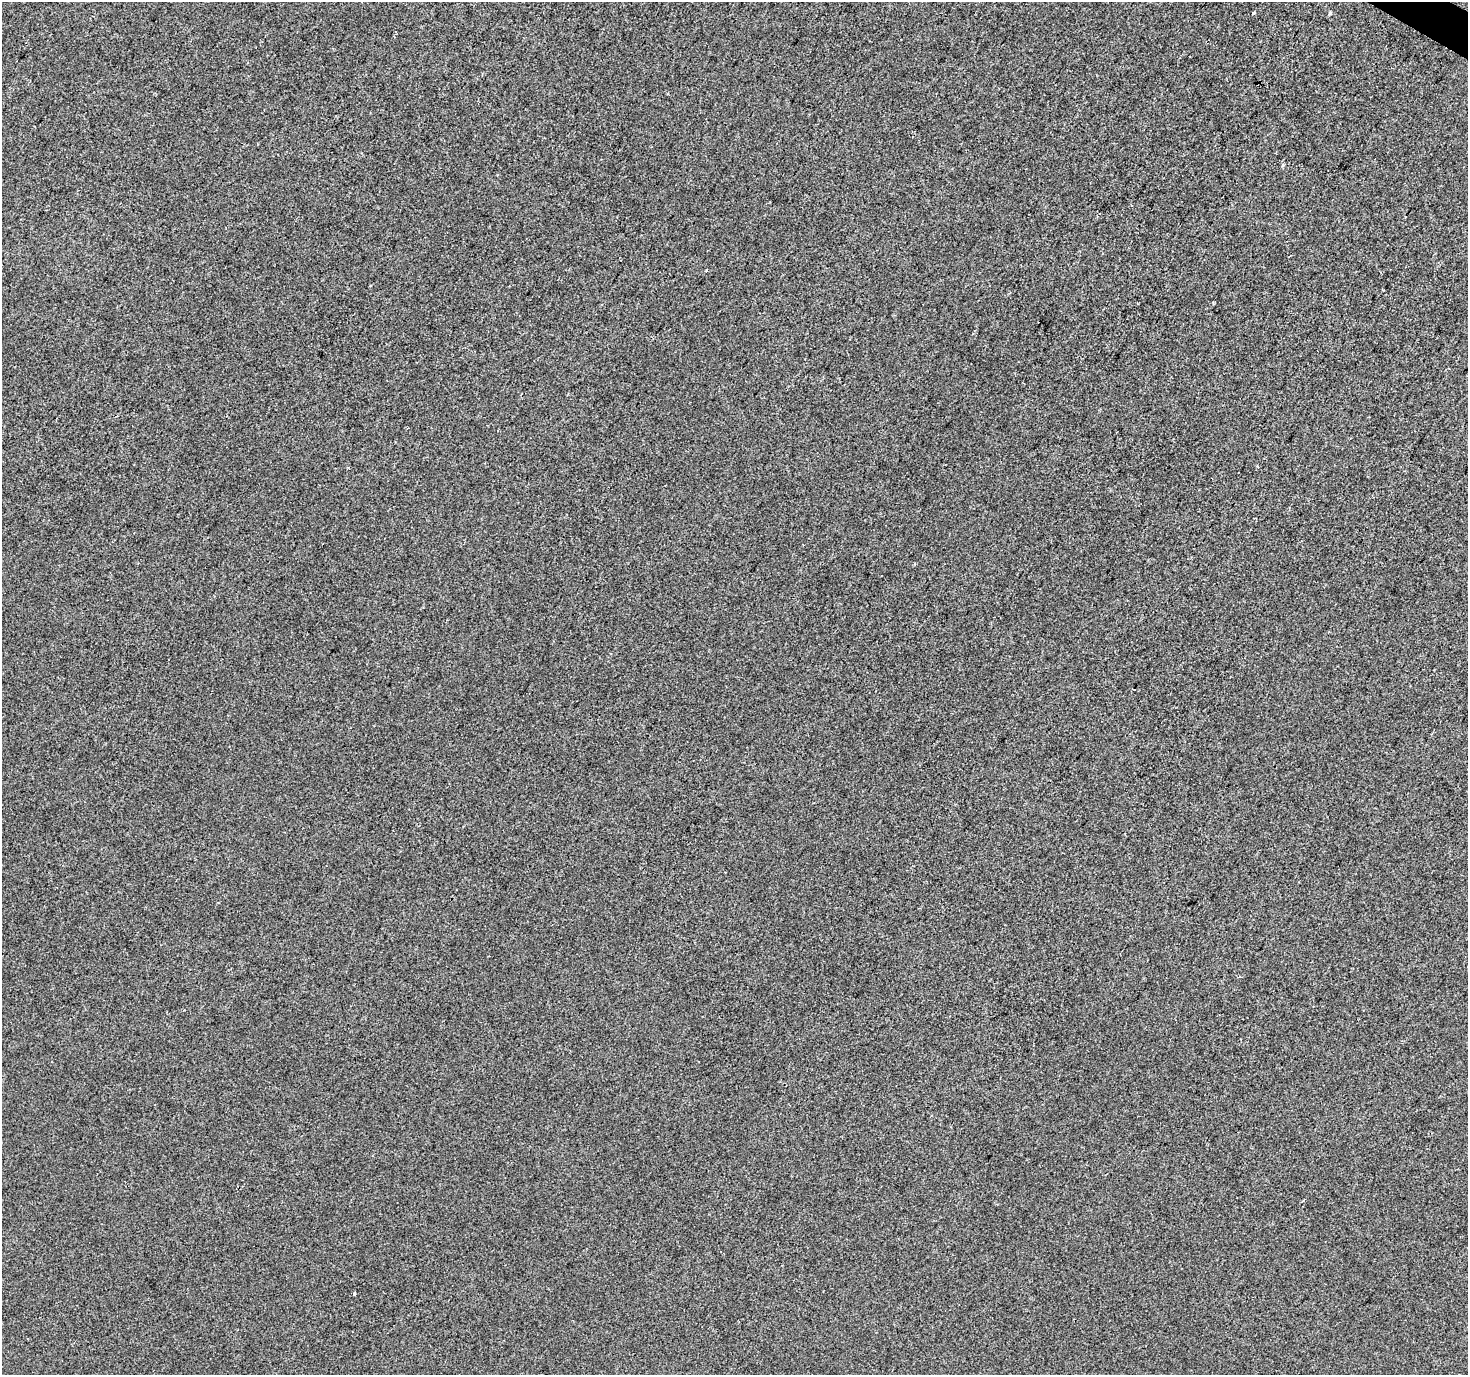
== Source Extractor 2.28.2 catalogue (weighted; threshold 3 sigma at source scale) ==
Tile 10 of 4 x 4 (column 2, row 3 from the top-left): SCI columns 1472-2937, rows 1631-3003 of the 5869 x 5942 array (HDU 1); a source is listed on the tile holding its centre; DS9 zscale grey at full resolution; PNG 1470 x 1377 px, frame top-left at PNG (2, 2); no overlay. Shown black and unused: <1% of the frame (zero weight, under 2 of 3 exposures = <1% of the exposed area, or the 3 px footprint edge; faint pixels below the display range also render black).
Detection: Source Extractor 2.28.2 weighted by HDU 2 'WHT'; one run over the whole footprint, this tile lists its part. Background 0.00154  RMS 0.0057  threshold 0.0256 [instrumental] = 3 sigma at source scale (4.5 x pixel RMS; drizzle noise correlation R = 1.50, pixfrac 1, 0.0396/0.0396 arcsec/px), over >= 5 px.
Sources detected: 5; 1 cosmic-ray / hot-pixel residue — not listed; the other 4 listed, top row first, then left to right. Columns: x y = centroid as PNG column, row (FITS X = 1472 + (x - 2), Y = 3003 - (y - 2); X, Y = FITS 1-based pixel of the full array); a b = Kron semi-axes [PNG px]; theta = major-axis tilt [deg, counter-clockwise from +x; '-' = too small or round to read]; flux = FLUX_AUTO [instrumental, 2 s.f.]
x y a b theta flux
1253 13 4 3 - 1.9
1330 13 4 4 - 0.75
1240 977 4 3 - 0.78
354 1293 3 3 - 1.1